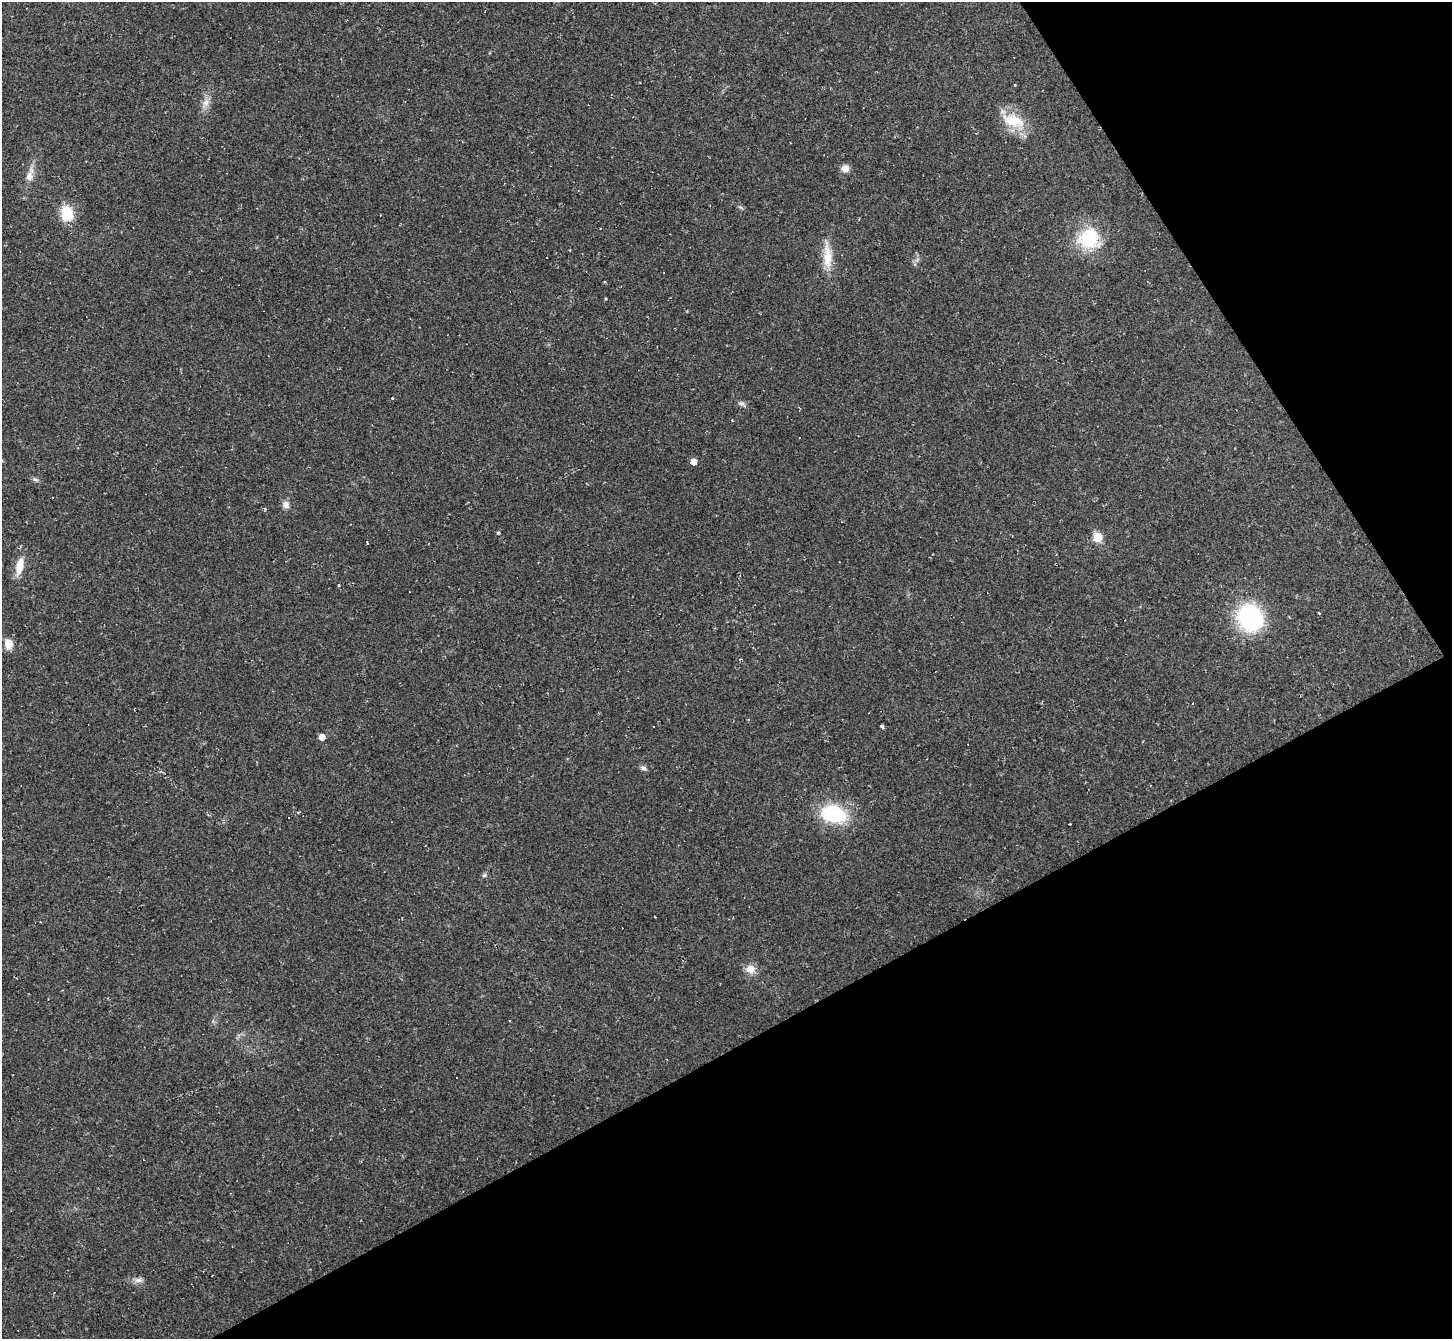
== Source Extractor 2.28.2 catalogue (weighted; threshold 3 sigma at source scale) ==
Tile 12 of 4 x 4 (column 4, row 3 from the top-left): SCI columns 4349-5798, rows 1491-2827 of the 5799 x 5790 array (HDU 1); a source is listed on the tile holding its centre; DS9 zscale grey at full resolution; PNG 1454 x 1341 px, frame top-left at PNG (2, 2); no overlay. Shown black and unused: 29% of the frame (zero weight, under 2 of 3 exposures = <1% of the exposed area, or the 3 px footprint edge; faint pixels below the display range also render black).
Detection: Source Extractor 2.28.2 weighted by HDU 2 'WHT'; one run over the whole footprint, this tile lists its part. Background 0.0951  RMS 0.008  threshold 0.0359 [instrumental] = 3 sigma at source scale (4.5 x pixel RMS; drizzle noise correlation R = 1.50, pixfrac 1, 0.05/0.05 arcsec/px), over >= 5 px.
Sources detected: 39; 15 cosmic-ray / hot-pixel residue — not listed; the other 24 listed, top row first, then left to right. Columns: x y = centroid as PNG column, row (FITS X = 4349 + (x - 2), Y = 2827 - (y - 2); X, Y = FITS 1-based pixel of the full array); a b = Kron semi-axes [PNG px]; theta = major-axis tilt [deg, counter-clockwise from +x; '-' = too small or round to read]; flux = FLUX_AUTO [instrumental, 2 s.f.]
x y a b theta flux
206 102 11 9 50 5.3
1014 121 31 17 -35 23
845 168 8 7 - 6.1
29 176 14 10 75 6.3
67 213 13 10 -76 25
1089 239 30 28 8 38
827 256 36 10 -87 17
742 404 11 6 -31 2.4
694 462 5 5 - 6.7
35 479 9 5 -23 1.8
286 504 9 8 - 4.4
1097 537 6 5 - 27
368 544 3 3 - 61
19 567 24 9 78 12
339 585 3 2 - 0.72
1250 618 27 24 -64 86
9 644 10 8 -87 9.7
882 726 5 3 - 1.5
322 737 5 5 - 6.3
643 768 9 5 -10 2.1
833 814 25 16 -13 57
484 875 7 5 20 1.4
750 969 13 11 -5 7
138 1280 12 6 5 3.5